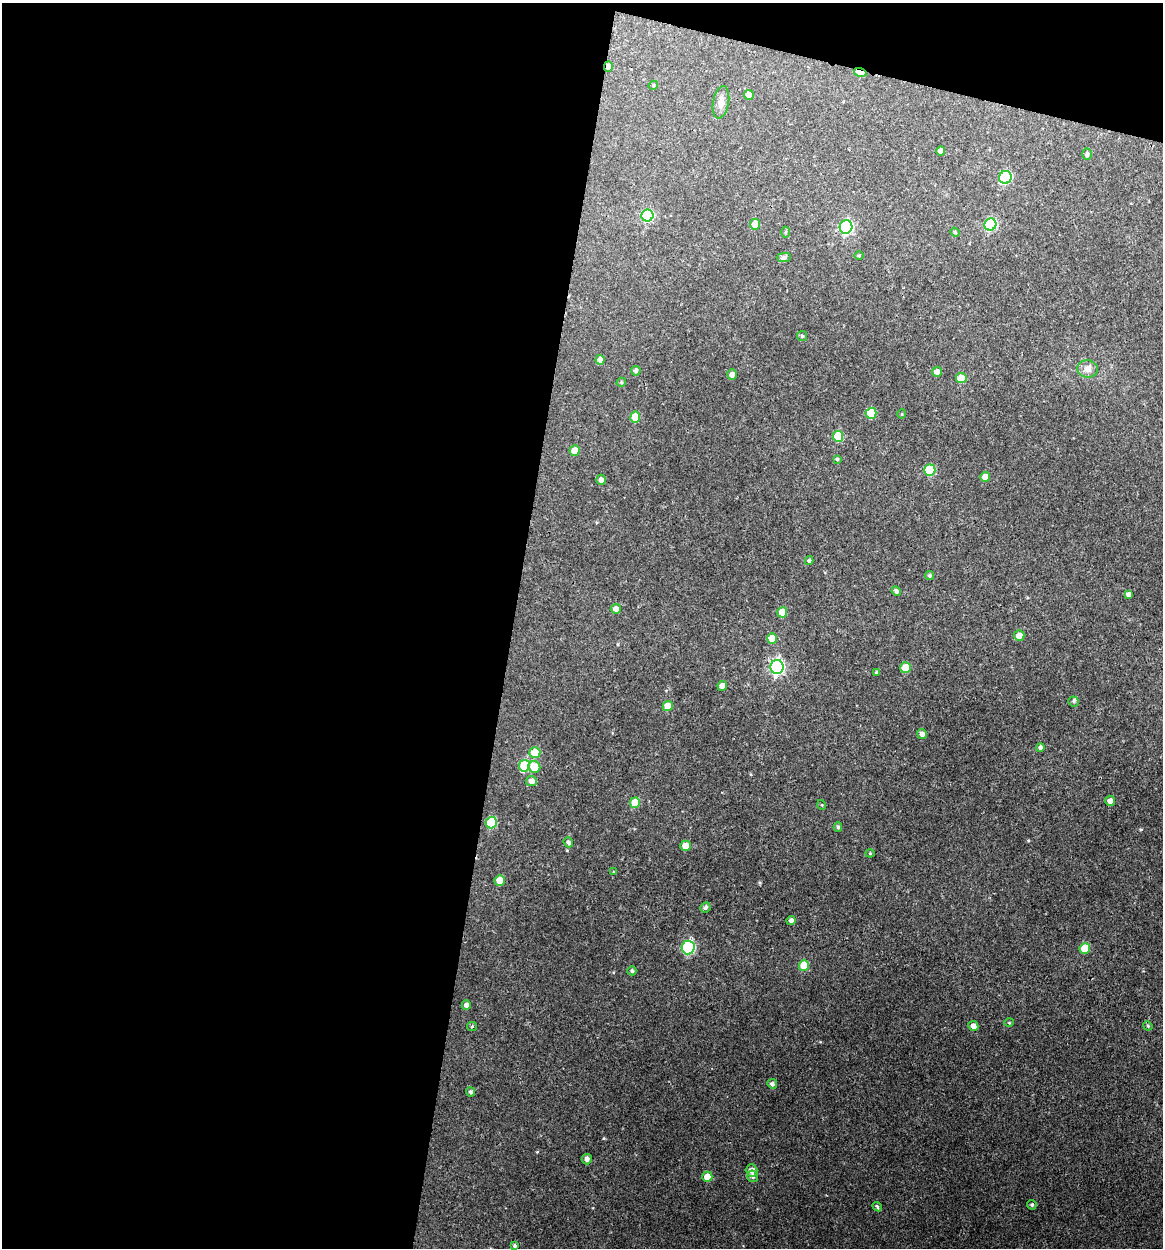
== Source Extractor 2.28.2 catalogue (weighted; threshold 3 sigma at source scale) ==
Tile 1 of 4 x 4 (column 1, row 1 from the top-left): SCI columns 242-1402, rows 3742-4987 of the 5007 x 4987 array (HDU 1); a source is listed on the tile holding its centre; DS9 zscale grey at full resolution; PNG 1165 x 1250 px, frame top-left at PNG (2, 3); each listed source drawn as its Kron ellipse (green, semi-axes under 4 px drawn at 4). Shown black and unused: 47% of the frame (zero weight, under 3 of 4 exposures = <1% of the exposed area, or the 3 px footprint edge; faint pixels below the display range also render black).
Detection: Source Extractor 2.28.2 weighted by HDU 2 'WHT'; one run over the whole footprint, this tile lists its part. Background 0.118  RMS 0.0043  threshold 0.0193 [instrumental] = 3 sigma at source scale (4.5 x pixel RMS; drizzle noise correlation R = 1.50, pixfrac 1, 0.05/0.05 arcsec/px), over >= 5 px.
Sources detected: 84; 1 inside a brighter listed object's ellipse — not listed separately; the other 83 listed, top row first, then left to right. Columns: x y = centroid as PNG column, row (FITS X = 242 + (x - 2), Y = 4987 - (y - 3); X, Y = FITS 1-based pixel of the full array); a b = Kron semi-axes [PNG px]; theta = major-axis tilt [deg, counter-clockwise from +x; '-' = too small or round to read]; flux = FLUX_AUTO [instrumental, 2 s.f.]
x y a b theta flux
608 66 5 4 - 2
860 72 6 3 -14 7.6
653 85 5 4 - 0.51
749 95 5 5 - 3.8
721 102 16 8 80 3.1
941 151 4 4 - 2.4
1087 154 5 4 - 0.99
1005 177 6 6 - 37
647 216 6 6 - 38
755 224 5 5 - 5.1
990 224 6 6 - 37
846 227 6 6 - 63
786 232 5 3 - 0.5
955 232 5 4 - 0.51
859 256 5 3 - 0.4
784 257 7 4 1 0.93
802 336 5 5 - 0.62
600 360 5 4 - 2.5
1088 369 10 8 -9 2.6
636 371 5 4 - 0.98
937 372 5 5 - 2.3
732 375 5 4 - 1.8
961 378 5 5 - 6.9
621 382 5 4 - 0.5
871 413 5 5 - 12
902 414 5 3 - 0.34
635 417 5 5 - 6.9
838 436 5 5 - 13
575 451 5 5 - 5.5
837 459 4 4 - 0.53
930 470 5 5 - 20
985 477 5 5 - 3.8
601 480 5 4 - 1.8
809 561 4 3 - 0.74
930 576 4 4 - 0.7
896 591 5 4 - 1
1128 594 4 4 - 1.3
616 609 5 5 - 2.3
782 612 5 5 - 5.9
1019 636 5 5 - 3.4
772 638 5 5 - 6.4
777 667 7 6 - 92
905 668 5 5 - 8.4
876 672 4 3 - 0.41
722 686 5 5 - 2.6
1074 701 5 5 - 0.63
668 706 5 5 - 5.8
922 734 5 4 - 2
1040 747 4 4 - 1
535 753 5 5 - 9.4
524 766 6 5 - 22
534 767 6 6 - 7.5
531 781 5 5 - 2.1
1110 801 5 5 - 2.2
635 803 5 5 - 8.1
822 805 5 3 - 0.34
491 822 6 5 - 24
838 827 5 4 - 0.83
568 842 5 4 - 0.85
685 846 5 5 - 4.3
870 853 4 4 - 0.42
614 872 4 4 - 0.4
500 880 5 5 - 6.7
705 907 5 5 - 1.1
791 920 4 4 - 1.4
688 947 7 6 - 43
1085 949 5 5 - 11
804 965 5 5 - 8.9
632 971 4 4 - 0.76
466 1005 4 4 - 1.9
1009 1023 5 3 - 0.38
472 1026 5 4 - 0.53
973 1026 5 5 - 2.3
1148 1026 5 3 - 0.43
772 1084 5 4 - 1.2
471 1092 4 4 - 0.87
587 1159 5 5 - 1.5
751 1170 6 5 - 2.7
753 1176 6 5 - 1
707 1177 5 5 - 5
1032 1205 5 4 - 0.68
877 1207 5 3 - 0.77
515 1246 4 3 - 0.84
Overlapping masked pixels (flux is a lower limit): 2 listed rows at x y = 608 66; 860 72
Unlisted compact peaks at least as high as the median listed source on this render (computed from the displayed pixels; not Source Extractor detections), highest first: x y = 1141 829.